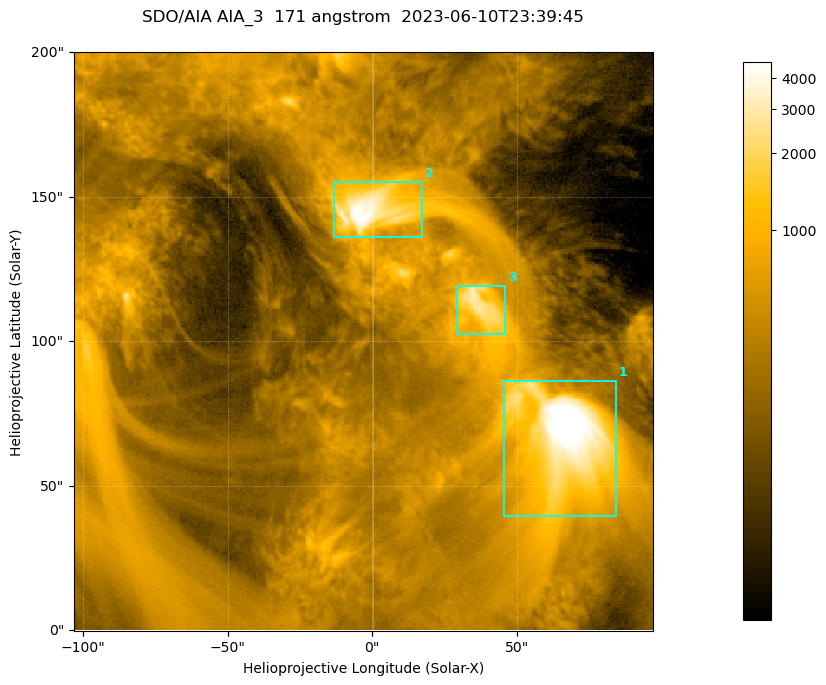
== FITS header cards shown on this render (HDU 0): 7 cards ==
TELESCOP= 'SDO/AIA '           / For AIA: SDO/AIA
INSTRUME= 'AIA_3   '           / For AIA: AIA_ATA1, AIA_ATA2, AIA_ATA3 or AIA_AT
WAVELNTH=                  171 / [angstrom] Wavelength
WAVEUNIT= 'angstrom'           / Wavelength unit: angstrom
DATE-OBS= '2023-06-10T23:39:45.351' / [ISO] Date when observation started; ISO 8
CTYPE1  = 'HPLN-TAN'           / CTYPE1; Typically HPLN
CTYPE2  = 'HPLT-TAN'           / CTYPE2; Typically HPLT

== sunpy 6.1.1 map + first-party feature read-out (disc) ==
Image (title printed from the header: SDO/AIA AIA_3  171 angstrom  2023-06-10T23:39:45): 334 x 334 px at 0.599 arcsec/px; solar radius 945 arcsec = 1577 px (partial field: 1.4% of the solar disc is inside the frame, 100% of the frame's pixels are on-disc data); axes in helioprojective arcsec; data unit not stated in the header (colour bar unlabelled)
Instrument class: DISC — disc imager (sunpy class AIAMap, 171 A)
Bright regions (active regions / flare kernels): reference = the on-disc median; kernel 3 px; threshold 5 sigma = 1088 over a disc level ~352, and >= 1.15x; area >= 111 px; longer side >= 4 px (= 2.4 arcsec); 3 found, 3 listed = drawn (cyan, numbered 1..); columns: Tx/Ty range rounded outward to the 2 arcsec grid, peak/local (2 s.f.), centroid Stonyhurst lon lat
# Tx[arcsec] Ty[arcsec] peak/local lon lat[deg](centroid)
1 44..86 38..86 18 +4 +4
2 -14..18 136..156 14 +0 +9
3 28..46 102..120 9 +2 +7